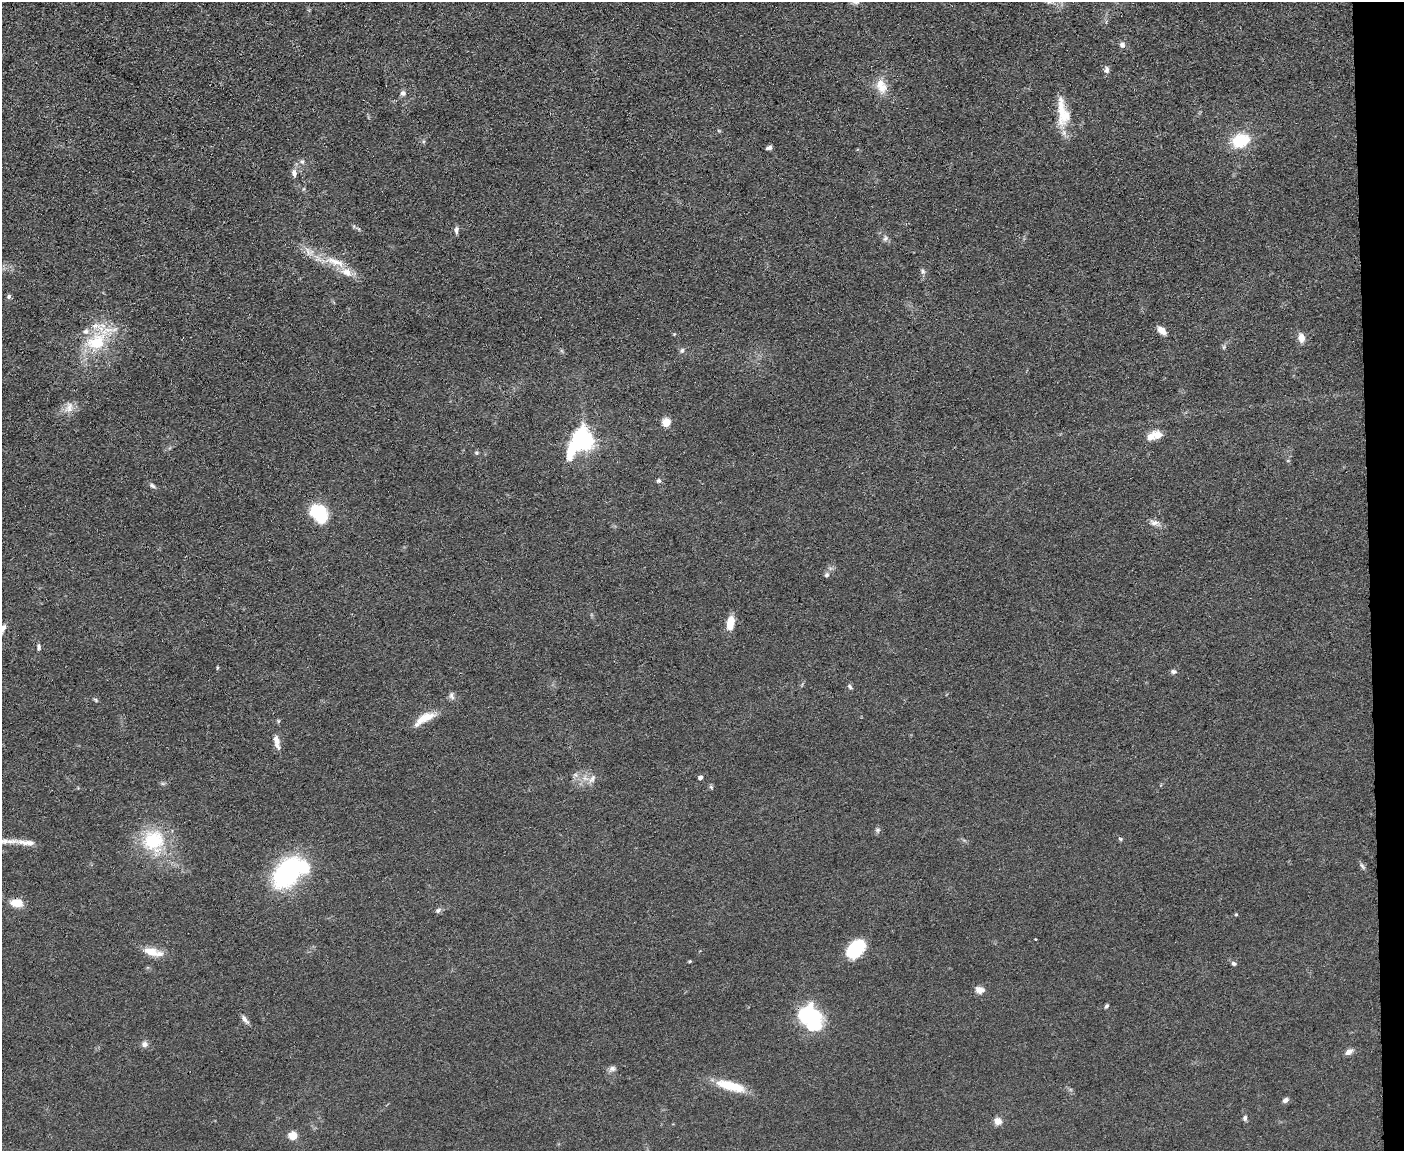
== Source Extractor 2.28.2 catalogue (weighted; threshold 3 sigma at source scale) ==
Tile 9 of 3 x 4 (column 3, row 3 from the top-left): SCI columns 2936-4337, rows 1151-2299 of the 4573 x 4596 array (HDU 1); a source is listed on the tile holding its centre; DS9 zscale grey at full resolution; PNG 1406 x 1153 px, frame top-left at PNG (2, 2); no overlay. Shown black and unused: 2% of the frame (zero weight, under 3 of 4 exposures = <1% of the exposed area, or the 3 px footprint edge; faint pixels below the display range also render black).
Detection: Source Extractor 2.28.2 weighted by HDU 2 'WHT'; one run over the whole footprint, this tile lists its part. Background 0.0719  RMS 0.007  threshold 0.0314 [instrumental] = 3 sigma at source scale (4.5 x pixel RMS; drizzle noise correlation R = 1.50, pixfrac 1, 0.05/0.05 arcsec/px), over >= 5 px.
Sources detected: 81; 2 inside a brighter object's white glare — not listed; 5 inside a brighter listed object's ellipse — not listed separately; the other 74 listed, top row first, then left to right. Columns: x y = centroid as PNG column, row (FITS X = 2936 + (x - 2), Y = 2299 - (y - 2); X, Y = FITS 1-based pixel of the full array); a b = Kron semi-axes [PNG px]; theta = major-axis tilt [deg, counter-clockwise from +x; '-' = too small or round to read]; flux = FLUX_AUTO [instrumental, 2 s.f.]
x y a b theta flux
856 2 9 8 - 2.4
1122 45 7 7 - 2.8
1106 70 9 7 85 2.7
881 86 22 14 -71 12
403 93 8 8 - 2.5
1065 115 31 18 71 18
719 131 6 3 -19 0.71
423 141 6 4 90 1
1240 141 20 15 19 27
769 148 6 4 16 2
302 161 7 6 - 1.8
294 173 8 6 -87 3.9
358 228 6 4 -20 1.1
456 230 9 6 86 2.7
885 238 10 6 47 2.1
335 262 37 11 -21 18
923 271 8 6 -65 1.8
9 296 6 6 - 1.8
1162 331 10 6 -43 7
674 334 5 3 - 0.63
1301 338 11 7 -79 5.8
96 342 35 25 33 40
1224 347 6 4 89 1.2
682 350 7 5 73 1.7
69 408 17 11 71 6.6
666 422 5 5 - 20
1155 435 19 10 18 8.3
584 442 12 9 37 330
476 453 6 4 -29 1
659 481 6 6 - 1.5
152 486 9 5 -31 1.9
320 513 12 10 -46 69
1154 522 13 8 -15 3.9
827 575 7 6 - 1.9
730 623 14 7 82 13
2 629 13 5 62 3.5
39 647 8 5 -84 1.6
217 668 6 3 72 0.71
1173 671 7 6 - 1.9
850 687 7 4 -46 1.4
451 696 11 6 -76 2.5
96 700 7 3 -36 1
425 718 28 9 30 14
278 721 6 4 72 0.92
277 742 20 7 -76 5.7
700 777 5 4 - 2.7
592 779 14 7 57 4.3
711 787 7 4 -46 1.1
877 830 7 6 - 1.7
1120 839 6 5 - 1
11 841 42 6 1 10
153 841 33 31 -81 44
1362 866 10 5 -56 1.8
287 873 28 18 52 120
17 903 10 7 -5 16
438 910 8 6 20 2.1
1236 914 4 4 - 0.69
1035 940 3 3 - 1.4
855 949 19 13 44 38
152 952 27 10 -15 11
690 961 4 3 - 0.82
1234 964 8 5 -32 1.6
980 990 12 8 -11 4.5
1106 1006 6 4 56 1.4
807 1014 22 15 -14 61
245 1019 14 5 -51 3
145 1044 8 8 - 3
1349 1052 10 6 29 3.5
612 1069 10 7 17 2.7
731 1086 37 11 -15 21
1285 1100 8 6 31 2.4
1245 1118 7 6 - 1.8
998 1121 8 8 - 5.7
293 1135 5 5 - 20
Overlapping masked pixels (flux is a lower limit): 1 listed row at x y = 807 1014
Isophote crosses this tile's border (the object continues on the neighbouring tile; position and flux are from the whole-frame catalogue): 3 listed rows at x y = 856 2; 2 629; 11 841